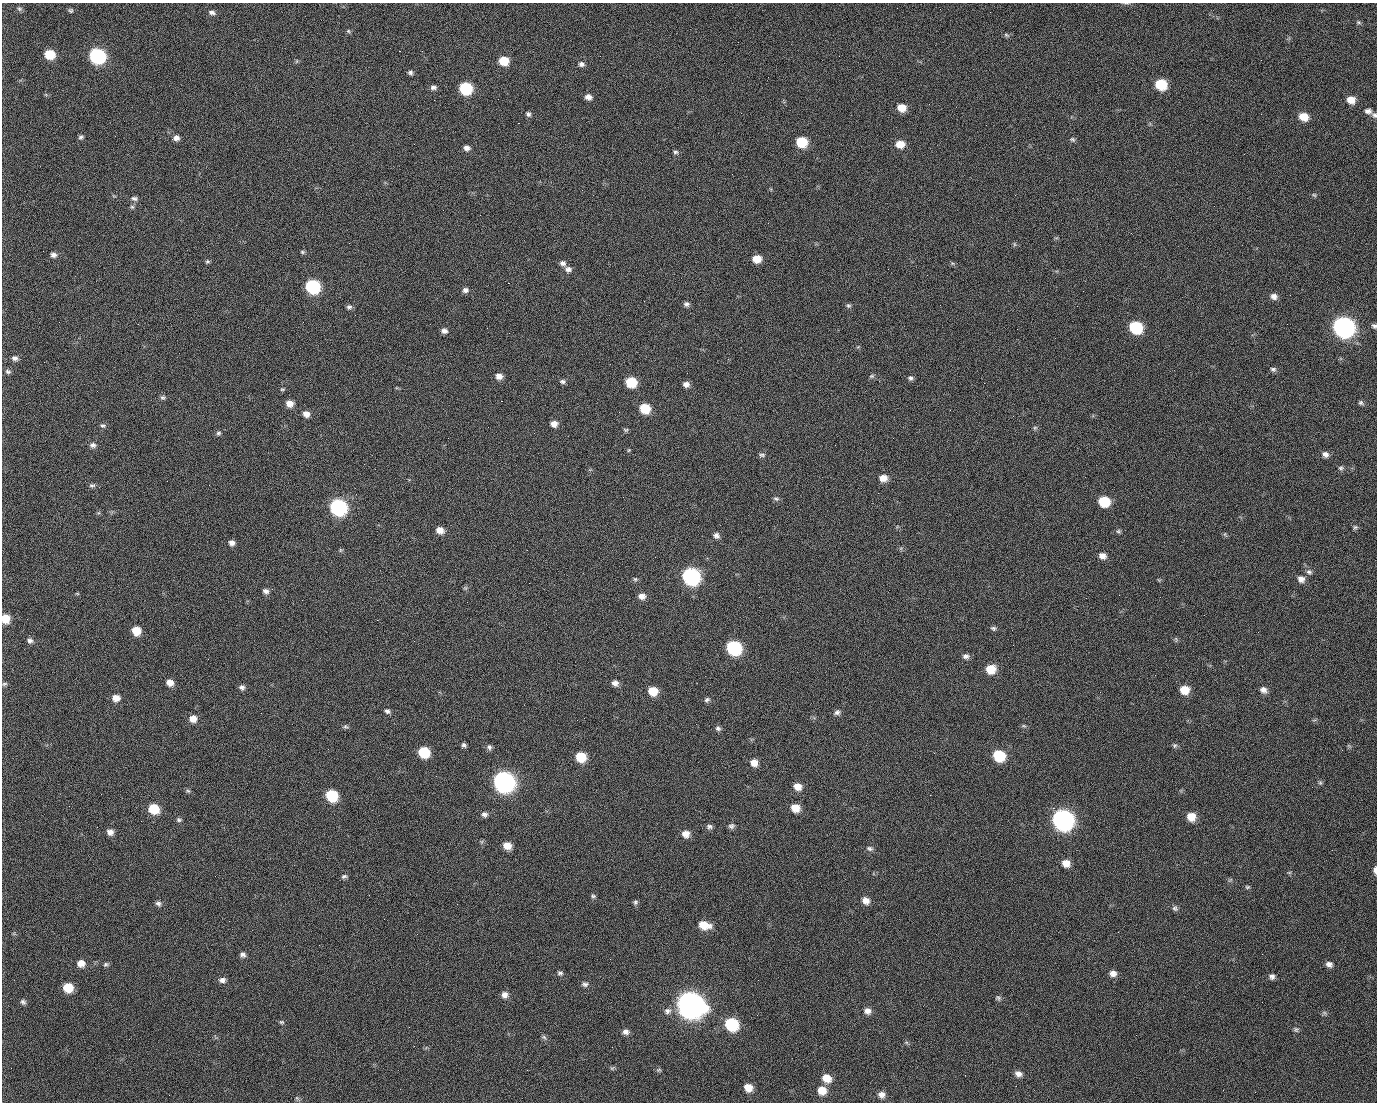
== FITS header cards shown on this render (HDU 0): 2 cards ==
NAXIS1  =                 1375 / length of data axis 1
NAXIS2  =                 1100 / length of data axis 2

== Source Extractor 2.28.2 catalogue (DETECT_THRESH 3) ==
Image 1375 x 1100 px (HDU 0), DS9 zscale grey, 1 PNG px = 1 image px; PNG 1379 x 1104 px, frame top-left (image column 1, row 1100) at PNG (2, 3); no overlay
Background 1520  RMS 33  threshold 98.5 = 3 sigma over >= 5 px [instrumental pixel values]
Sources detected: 224; all 224 listed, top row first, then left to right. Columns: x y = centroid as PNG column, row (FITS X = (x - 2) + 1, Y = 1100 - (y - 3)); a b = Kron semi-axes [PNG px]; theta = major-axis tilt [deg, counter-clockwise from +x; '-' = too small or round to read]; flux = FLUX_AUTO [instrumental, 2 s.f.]
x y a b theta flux
19 9 7 6 - 4.8e+03
71 12 5 3 - 6.9e+03
212 12 9 6 -13 8.1e+03
990 12 2 2 - 2.2e+03
1358 22 7 4 -31 3.4e+03
348 31 6 5 - 3.4e+03
1006 35 8 5 -27 4.3e+03
399 51 2 2 - 2.5e+04
50 54 8 7 - 6.8e+04
97 56 9 8 - 4.6e+05
297 61 6 4 89 2.9e+03
504 61 8 7 - 5.4e+04
581 64 7 6 - 7.6e+03
410 72 6 6 - 5.4e+03
1161 84 8 7 - 9.6e+04
433 87 8 6 -1 7.2e+03
465 88 8 7 - 1.6e+05
588 97 7 6 - 1.2e+04
498 99 2 2 - 1.2e+03
434 100 2 2 - 4.7e+03
1351 100 9 7 -19 2.4e+04
929 104 2 2 - 9.7e+02
901 108 8 7 - 3.2e+04
1368 111 10 6 -12 9.6e+03
528 114 6 6 - 5.7e+03
1375 115 8 7 - 6.1e+03
1303 117 9 7 -19 3.3e+04
518 123 2 2 - 3.6e+04
81 137 7 5 36 5.2e+03
176 138 7 6 - 9.9e+03
1072 139 7 5 -43 4.4e+03
801 142 8 7 - 8.5e+04
900 144 9 7 -3 2.9e+04
467 148 7 6 - 9.7e+03
675 152 7 5 -1 4.6e+03
1015 195 2 2 - 7.6e+03
1314 195 6 5 - 3.3e+03
134 198 10 6 -8 6.9e+03
132 207 6 6 - 4.0e+03
480 215 2 2 - 8.8e+02
1014 244 6 4 -71 3.2e+03
302 252 6 4 -22 3.4e+03
53 255 7 6 - 8.7e+03
757 259 8 7 - 3.0e+04
207 261 7 5 35 3.7e+03
563 263 7 6 - 8.2e+03
568 269 9 7 -1 9.8e+03
927 275 2 2 - 9.1e+02
508 283 2 2 - 5.7e+04
312 286 9 8 - 2.9e+05
465 290 8 7 - 8.0e+03
1083 291 2 2 - 3.8e+03
1290 295 2 2 - 2.5e+03
1274 296 8 7 - 1.1e+04
686 304 8 6 -3 6.4e+03
848 305 6 6 - 4.3e+03
349 307 7 6 - 5.5e+03
355 315 2 2 - 1.1e+03
59 322 2 2 - 1.4e+03
1287 324 2 2 - 1.3e+03
1374 326 6 5 - 4.9e+03
1135 327 9 8 - 1.7e+05
1343 327 10 9 - 1.3e+06
444 331 8 6 -12 8.9e+03
15 358 8 6 -12 8.6e+03
1273 369 8 6 -8 5.6e+03
8 372 8 6 -21 5.3e+03
499 376 8 6 -12 1.4e+04
872 376 7 5 15 4.3e+03
910 378 7 6 - 5.6e+03
562 381 7 6 - 5.7e+03
631 382 8 7 - 8.6e+04
984 383 2 2 - 1.7e+04
686 384 7 6 - 1.1e+04
282 389 6 4 7 2.8e+03
97 391 2 2 - 1.3e+03
163 397 7 7 - 5.2e+03
501 401 3 2 - 5.8e+04
289 403 8 7 - 1.9e+04
1361 403 7 5 -35 4.5e+03
645 408 8 7 - 6.4e+04
619 412 2 2 - 1.1e+03
306 414 7 7 - 1.4e+04
554 424 7 7 - 1.3e+04
103 426 8 6 -7 4.8e+03
1035 428 6 5 - 3.8e+03
626 430 7 5 -1 3.6e+03
218 433 7 6 - 4.9e+03
534 433 2 2 - 9.4e+02
93 445 8 7 - 7.7e+03
629 450 5 4 - 2.4e+03
1325 454 8 7 - 9.2e+03
762 455 9 5 -1 5.1e+03
1341 468 7 6 - 4.7e+03
883 478 9 7 -4 2.0e+04
92 485 9 5 -5 5.1e+03
623 497 2 2 - 3.5e+03
776 499 8 5 -8 5.0e+03
1104 501 8 7 - 8.3e+04
338 507 9 8 - 5.2e+05
1355 527 6 5 - 4.0e+03
440 530 8 7 - 1.9e+04
1118 531 7 5 1 4.2e+03
1225 534 6 4 72 2.9e+03
716 535 8 7 - 8.6e+03
232 543 7 6 - 9.3e+03
340 550 6 4 -90 2.8e+03
1102 556 9 7 -17 1.3e+04
655 557 2 2 - 8.9e+02
1309 572 8 6 -34 6.2e+03
691 576 10 9 - 6.2e+05
635 579 6 5 - 3.7e+03
1301 579 9 8 - 1.2e+04
465 588 6 5 - 3.5e+03
266 591 8 6 -13 7.5e+03
77 593 6 3 -19 2.0e+03
642 596 9 7 -6 1.3e+04
5 619 7 7 - 3.9e+04
27 619 3 2 - 2.2e+03
377 620 2 2 - 1.3e+04
993 628 7 6 - 4.7e+03
136 631 8 7 - 3.7e+04
1176 639 8 3 -77 2.6e+03
30 641 7 6 - 7.0e+03
414 641 2 2 - 9.6e+02
734 648 9 8 - 2.9e+05
966 656 8 6 -4 7.8e+03
991 669 9 8 - 4.3e+04
170 683 8 7 - 1.8e+04
615 683 8 7 - 1.1e+04
4 684 7 5 15 3.7e+03
242 687 7 7 - 7.0e+03
1184 690 9 8 - 3.6e+04
1263 690 9 7 -35 1.1e+04
653 691 8 7 - 4.1e+04
116 698 9 7 -12 1.8e+04
707 700 7 6 - 5.3e+03
387 711 7 6 - 6.3e+03
837 712 8 7 - 7.4e+03
193 719 8 8 - 1.9e+04
1024 726 7 4 -1 3.2e+03
346 727 7 6 - 4.6e+03
718 728 7 6 - 5.8e+03
464 745 5 4 - 5.2e+03
1175 745 7 6 - 4.4e+03
489 747 7 7 - 6.2e+03
424 752 8 7 - 8.9e+04
934 753 3 2 - 2.2e+03
999 756 9 8 - 1.1e+05
581 757 8 7 - 6.5e+04
754 763 8 7 - 1.9e+04
504 781 10 9 - 1.4e+06
1320 783 6 5 - 3.8e+03
797 786 9 7 -24 2.1e+04
188 791 7 5 -14 4.0e+03
101 794 2 2 - 2.8e+03
332 795 8 7 - 1.3e+05
930 795 2 2 - 9.4e+03
69 806 2 2 - 7.8e+02
795 808 8 7 - 2.8e+04
1053 808 2 2 - 1.9e+04
154 809 9 8 - 6.7e+04
484 814 8 6 -14 7.4e+03
1191 817 9 8 - 2.9e+04
179 820 7 6 - 4.6e+03
1062 820 10 9 - 1.3e+06
709 826 8 6 0 6.3e+03
731 826 8 6 15 6.2e+03
110 832 7 7 - 1.2e+04
686 834 8 8 - 1.9e+04
507 846 8 7 - 2.5e+04
870 848 9 6 -14 6.1e+03
1066 863 8 7 - 2.1e+04
1375 870 8 4 -90 1.1e+04
1289 872 6 4 -18 2.9e+03
344 876 8 5 17 5.0e+03
1247 887 7 5 14 3.4e+03
593 896 6 5 - 4.0e+03
866 900 8 7 - 1.6e+04
635 902 6 6 - 4.7e+03
158 903 8 6 -28 6.3e+03
457 904 3 2 - 1.8e+03
1175 908 8 6 -38 5.9e+03
229 921 2 2 - 8.6e+02
704 925 11 7 -14 3.9e+04
1118 932 3 2 - 3.0e+03
243 954 7 6 - 7.2e+03
610 959 2 2 - 3.1e+03
81 963 9 8 - 1.7e+04
106 964 7 5 19 4.6e+03
1329 964 8 6 -19 9.6e+03
560 973 7 6 - 5.2e+03
1113 973 8 7 - 1.3e+04
1272 976 7 7 - 7.5e+03
222 980 9 6 -3 9.0e+03
758 980 2 2 - 1.9e+03
585 984 8 6 -8 6.7e+03
68 987 8 7 - 5.3e+04
505 995 9 8 - 1.2e+04
998 998 8 6 -49 4.8e+03
23 1002 8 7 - 6.1e+03
690 1005 12 10 -27 3.1e+06
667 1011 10 9 - 1.1e+04
867 1011 9 8 - 1.2e+04
1324 1013 7 6 - 4.3e+03
757 1015 2 2 - 1.6e+03
281 1022 7 5 -14 3.8e+03
731 1024 9 8 - 1.7e+05
409 1027 2 2 - 1.0e+03
1296 1029 7 6 - 4.8e+03
626 1032 8 7 - 9.3e+03
1136 1035 2 2 - 9.2e+02
544 1037 8 5 -40 4.9e+03
612 1068 7 4 36 3.3e+03
527 1070 2 2 - 1.2e+03
659 1070 7 5 19 3.7e+03
1018 1074 9 7 -23 1.1e+04
827 1078 9 8 - 3.2e+04
1016 1086 2 2 - 1.4e+03
748 1087 8 7 - 2.7e+04
822 1090 9 8 - 3.3e+04
169 1095 2 2 - 6.2e+03
881 1095 8 7 - 1.3e+04
297 1098 6 5 - 3.6e+03
At the frame edge (FLAGS 8, measured only in part): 4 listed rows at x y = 1375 115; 1374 326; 5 619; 1375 870